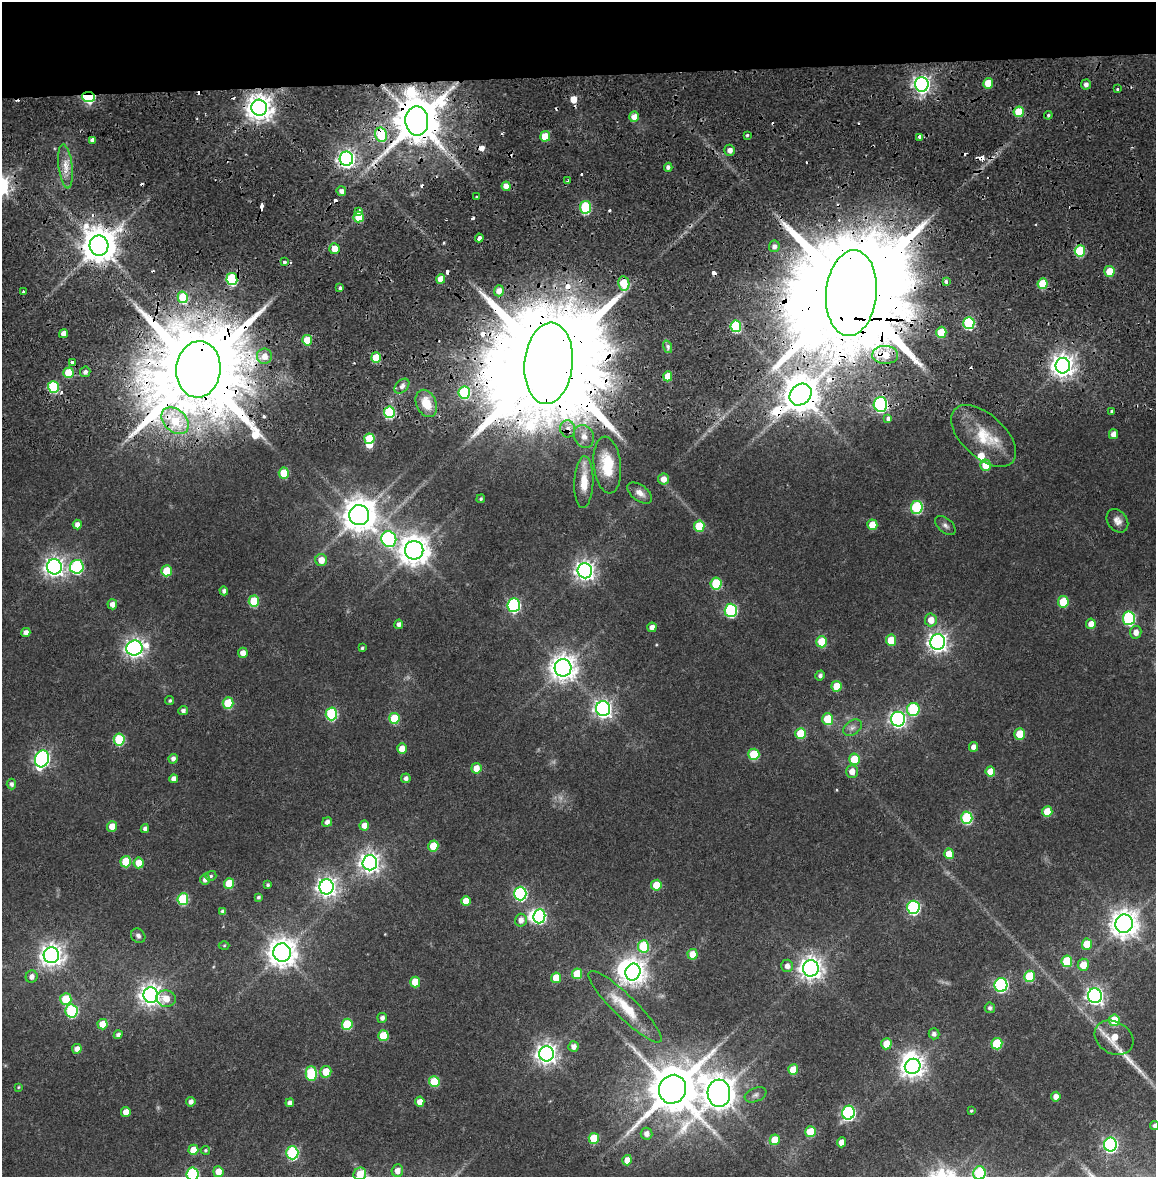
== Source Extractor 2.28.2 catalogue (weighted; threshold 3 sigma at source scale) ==
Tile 3 of 4 x 4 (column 3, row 1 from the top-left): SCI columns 2323-3476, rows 3600-4774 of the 4634 x 4850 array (HDU 1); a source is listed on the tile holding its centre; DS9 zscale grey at full resolution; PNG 1158 x 1179 px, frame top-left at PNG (2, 2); each listed source drawn as its Kron ellipse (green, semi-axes under 4 px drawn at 4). Shown black and unused: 7% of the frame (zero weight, under 2 of 4 exposures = <1% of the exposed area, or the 3 px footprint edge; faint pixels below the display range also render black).
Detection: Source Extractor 2.28.2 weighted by HDU 2 'WHT'; one run over the whole footprint, this tile lists its part. Background 0.0247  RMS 0.0043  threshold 0.0193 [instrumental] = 3 sigma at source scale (4.5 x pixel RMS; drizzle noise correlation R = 1.50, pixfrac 1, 0.0396/0.0396 arcsec/px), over >= 5 px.
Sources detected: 272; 1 too faint to see at this stretch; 4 inside a brighter object's white glare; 26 cosmic-ray / hot-pixel residue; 1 long thin detection or spike segment (spike, bleed or trail) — neither listed nor drawn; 1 inside a brighter listed object's ellipse — not listed separately; the other 239 listed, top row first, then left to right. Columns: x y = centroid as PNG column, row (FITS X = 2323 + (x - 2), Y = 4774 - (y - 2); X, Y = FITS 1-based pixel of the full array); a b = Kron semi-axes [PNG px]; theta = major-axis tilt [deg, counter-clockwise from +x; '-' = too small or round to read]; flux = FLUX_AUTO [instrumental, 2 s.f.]
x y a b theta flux
988 83 5 5 - 7
922 84 7 7 - 170
1086 84 5 5 - 1.7
1117 89 3 3 - 0.66
88 97 6 5 - 41
259 108 8 7 - 460
1019 112 5 5 - 13
1048 115 4 4 - 0.62
634 117 5 5 - 3.6
417 121 15 11 -88 2100
381 135 7 6 - 19
747 135 3 3 - 0.55
545 136 5 5 - 8.5
920 137 4 3 - 9.6
92 140 4 4 - 1.7
730 150 5 5 - 2.3
346 159 7 6 - 170
66 166 22 7 -83 4.5
668 167 4 4 - 1.3
568 180 3 3 - 0.49
506 186 4 4 - 3.2
341 191 5 4 - 2.1
477 197 3 3 - 0.81
585 207 6 5 - 31
358 211 4 3 - 7.7
359 217 5 5 - 10
479 238 4 3 - 3.1
99 246 10 9 - 920
774 246 6 5 - 1.8
334 249 5 5 - 4.9
1080 251 6 5 - 22
284 262 3 3 - 11
1109 271 5 5 - 6.5
232 279 6 5 - 30
441 279 5 4 - 5.1
946 282 4 3 - 2.7
624 283 7 5 -80 13
1043 284 5 5 - 13
340 288 4 3 - 0.72
499 291 5 5 - 2.5
23 292 3 3 - 2.3
851 293 43 25 85 20000
183 297 6 5 - 17
969 323 6 5 - 35
736 326 6 5 - 28
941 332 5 5 - 9.2
64 334 4 4 - 3.1
307 340 5 5 - 9.2
668 347 6 4 -72 0.91
885 355 13 9 -1 8.5
264 356 8 7 - 4.1
376 357 5 5 - 11
72 362 3 3 - 1.7
549 363 41 24 85 18000
1063 366 8 7 - 330
198 369 28 22 85 10000
85 372 5 5 - 1.5
68 373 5 5 - 9.9
668 376 5 4 - 6.2
402 386 9 6 46 1.9
53 387 6 5 - 26
464 393 6 6 - 27
800 395 12 10 44 1000
426 403 14 10 -65 7.7
880 404 7 7 - 76
1112 411 3 3 - 2
389 412 6 5 - 30
888 419 4 3 - 3.1
175 421 15 11 -43 17
568 429 8 7 - 2.1
1113 434 5 4 - 2.9
584 436 12 10 -67 3.1
984 436 39 21 -42 15
369 439 5 5 - 15
607 465 28 13 -84 15
986 465 6 5 - 8.8
284 473 5 5 - 12
664 479 5 5 - 3.4
584 482 26 9 87 8.5
640 493 14 8 -36 2.9
481 499 4 3 - 0.54
917 507 6 6 - 31
359 515 10 10 - 790
1117 521 13 9 -53 2.6
77 525 5 4 - 2.3
872 525 5 5 - 7.3
945 525 12 7 -41 1.5
699 526 5 5 - 12
389 539 8 7 - 77
414 550 9 9 - 580
321 560 6 6 - 4.8
54 567 7 7 - 210
77 567 7 7 - 50
166 571 5 5 - 10
585 571 7 7 - 230
716 583 6 5 - 19
224 591 4 4 - 1.3
254 601 5 5 - 16
1063 602 5 5 - 12
112 604 5 5 - 2.6
514 605 7 6 - 61
731 610 7 6 - 48
1129 618 7 6 - 44
931 620 6 6 - 4.5
399 624 4 4 - 1.6
1091 624 5 5 - 3.2
652 627 5 4 - 2.2
26 632 4 4 - 2.6
1136 632 6 5 - 2.9
891 640 5 5 - 8.9
822 642 5 5 - 13
938 642 8 7 - 220
134 648 8 7 - 200
362 648 4 3 - 0.63
243 653 5 5 - 3
563 668 9 8 - 430
820 675 5 4 - 1.2
837 686 5 5 - 8.8
170 700 4 4 - 0.62
228 703 5 5 - 16
603 709 7 7 - 170
913 709 6 6 - 29
183 711 5 4 - 1.4
331 714 6 6 - 36
394 718 5 5 - 15
828 719 6 5 - 12
898 719 7 7 - 120
852 728 10 7 37 1.9
801 733 5 5 - 14
1020 734 5 5 - 11
119 739 6 5 - 24
973 747 5 4 - 2.2
402 749 5 5 - 4.4
754 754 5 5 - 17
42 759 8 6 72 110
173 759 5 4 - 1.6
855 759 5 5 - 11
476 768 5 5 - 4.9
852 771 6 6 - 4
990 771 5 5 - 5.6
406 778 4 4 - 1.6
174 779 4 4 - 2.6
11 784 5 5 - 1.3
1047 812 5 5 - 8.9
967 818 6 5 - 31
327 822 5 4 - 1.9
364 825 5 5 - 3.7
112 826 5 5 - 5.3
145 829 4 4 - 1.6
433 846 5 5 - 10
949 854 5 5 - 7.6
126 862 6 5 - 14
139 863 5 5 - 6.3
370 863 7 7 - 230
211 876 5 5 - 0.71
205 879 5 5 - 1.9
229 883 5 5 - 9.3
268 885 4 4 - 0.76
656 885 5 5 - 8.6
327 887 7 7 - 220
520 894 7 6 - 60
258 897 4 4 - 0.73
183 899 6 5 - 23
466 901 5 5 - 5.3
913 907 7 6 - 55
223 911 4 4 - 1.3
539 916 7 6 - 62
521 920 6 6 - 2.5
1124 924 9 8 - 490
138 936 8 6 -45 1.3
1087 944 5 5 - 8.8
224 945 5 3 - 0.38
643 946 6 5 - 20
282 953 9 9 - 510
693 954 5 5 - 5.6
51 955 8 8 - 310
1067 961 6 5 - 18
1083 965 6 5 - 6.2
787 966 6 6 - 2.2
811 968 8 8 - 310
633 972 8 7 - 360
577 974 5 5 - 11
1029 976 5 5 - 18
32 977 6 5 - 2.2
556 978 5 5 - 7.5
415 982 5 5 - 8.5
1001 985 7 6 - 64
151 995 8 7 - 260
1095 996 7 7 - 160
66 999 6 5 - 13
166 999 10 8 -2 5
625 1007 50 11 -44 13
990 1008 5 5 - 1.2
72 1011 6 6 - 33
382 1018 5 5 - 1.5
1114 1020 5 5 - 14
102 1024 5 5 - 6.4
347 1024 5 5 - 20
934 1034 5 5 - 1.6
118 1035 4 4 - 1.6
383 1036 5 5 - 11
1114 1038 20 16 -30 8.8
886 1044 5 5 - 6.6
997 1044 6 5 - 18
574 1047 5 5 - 2.2
77 1049 5 5 - 2.7
547 1054 7 7 - 260
913 1066 8 7 - 330
793 1070 5 5 - 8.8
326 1072 6 5 - 7.2
311 1073 7 5 -88 27
434 1082 5 5 - 13
18 1087 4 4 - 0.41
673 1089 14 13 - 2100
719 1093 13 11 -87 700
755 1095 11 7 22 1.5
1056 1097 5 4 - 2.6
191 1102 5 4 - 2
420 1102 5 4 - 3.7
290 1103 4 4 - 1.9
971 1111 3 3 - 0.55
126 1112 5 4 - 4.2
848 1113 7 6 - 71
1154 1126 4 4 - 0.87
811 1132 5 5 - 12
646 1134 6 6 - 2.2
594 1138 5 5 - 14
775 1140 5 5 - 9.6
842 1142 5 4 - 4.2
1110 1145 7 6 - 92
193 1150 5 5 - 7.1
206 1150 4 4 - 0.58
292 1153 6 6 - 45
627 1160 5 4 - 5.2
397 1171 6 5 - 3.1
218 1172 5 5 - 4.5
979 1173 6 6 - 31
193 1174 6 6 - 43
360 1174 6 6 - 7.6
Overlapping masked pixels (flux is a lower limit): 19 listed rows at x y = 88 97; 417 121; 381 135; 346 159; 358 211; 359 217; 99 246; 232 279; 851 293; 885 355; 549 363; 1063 366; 198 369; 464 393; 800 395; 880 404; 175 421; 568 429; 369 439
Isophote crosses this tile's border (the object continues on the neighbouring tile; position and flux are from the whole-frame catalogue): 4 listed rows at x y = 1154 1126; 979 1173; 193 1174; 360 1174